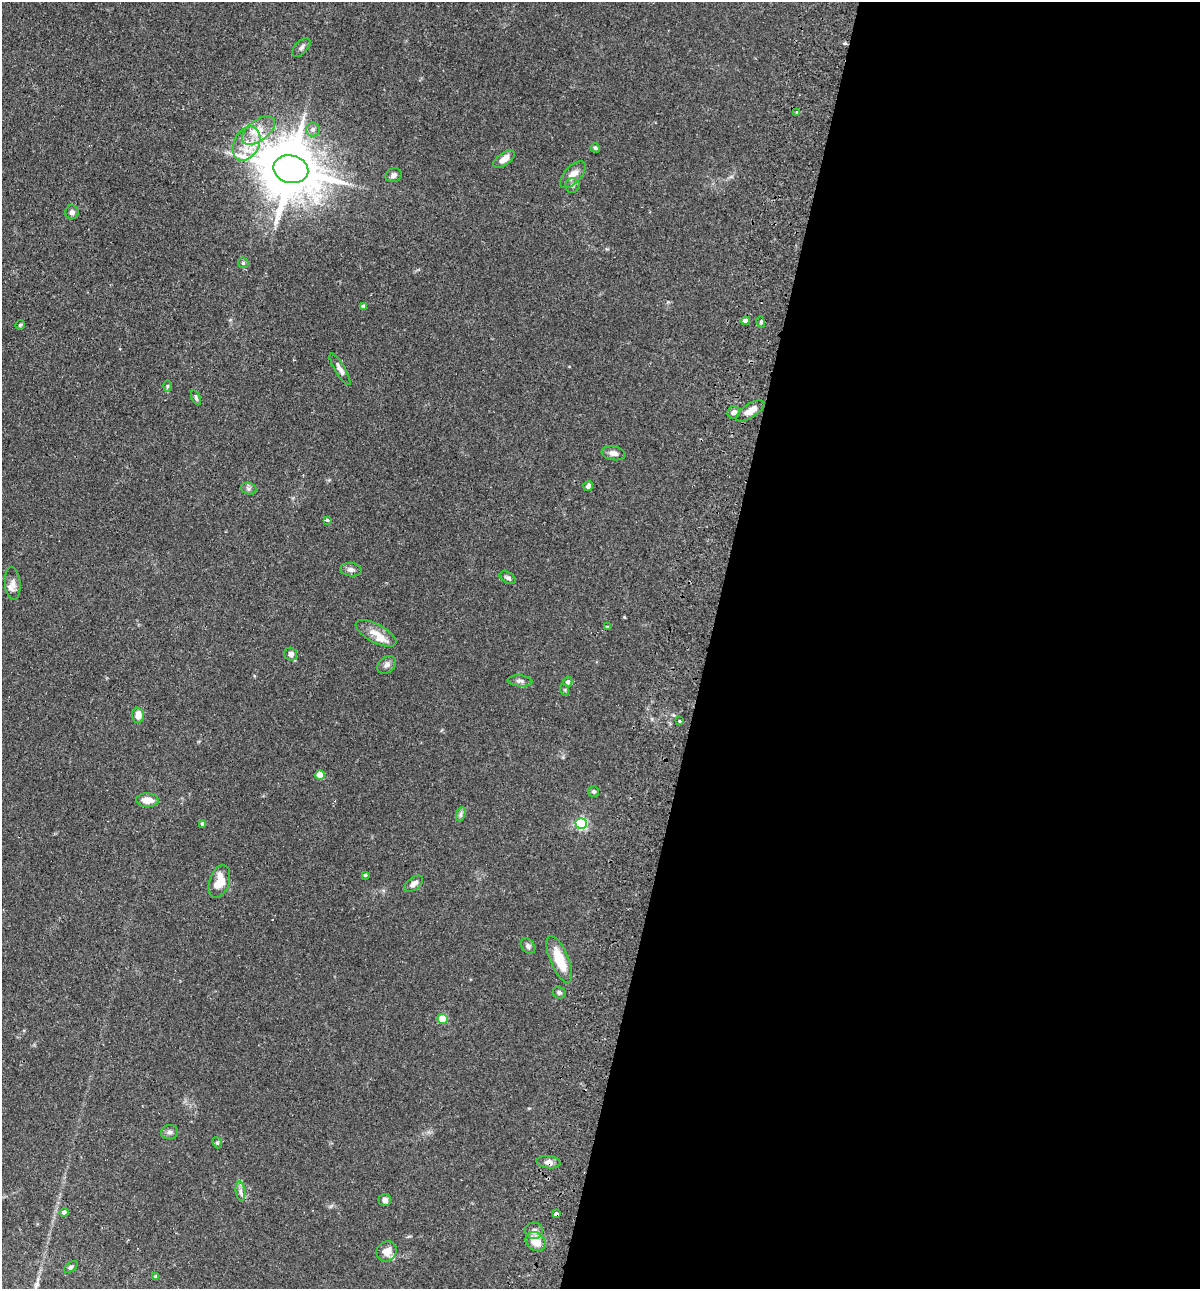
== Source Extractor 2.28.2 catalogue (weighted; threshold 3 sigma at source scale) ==
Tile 12 of 4 x 4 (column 4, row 3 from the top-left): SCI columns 3899-5096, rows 1306-2592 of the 5280 x 5184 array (HDU 1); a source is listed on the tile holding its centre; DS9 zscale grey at full resolution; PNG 1202 x 1291 px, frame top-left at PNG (2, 2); each listed source drawn as its Kron ellipse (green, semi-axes under 4 px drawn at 4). Shown black and unused: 41% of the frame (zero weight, under 2 of 3 exposures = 3% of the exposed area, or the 3 px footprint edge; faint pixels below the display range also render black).
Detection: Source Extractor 2.28.2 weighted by HDU 2 'WHT'; one run over the whole footprint, this tile lists its part. Background 0.0824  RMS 0.0058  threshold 0.0261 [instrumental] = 3 sigma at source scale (4.5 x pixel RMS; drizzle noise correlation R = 1.50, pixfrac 1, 0.05/0.05 arcsec/px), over >= 5 px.
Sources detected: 65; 1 inside a brighter object's white glare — neither listed nor drawn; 1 inside a brighter listed object's ellipse — not listed separately; the other 63 listed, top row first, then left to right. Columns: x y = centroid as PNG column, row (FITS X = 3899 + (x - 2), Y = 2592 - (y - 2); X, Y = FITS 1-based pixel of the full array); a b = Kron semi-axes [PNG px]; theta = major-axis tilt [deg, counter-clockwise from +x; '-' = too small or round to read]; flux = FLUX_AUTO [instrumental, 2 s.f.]
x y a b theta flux
301 47 11 6 48 1.9
797 113 3 3 - 1.2
313 129 7 7 - 2
258 130 19 10 37 8.9
247 144 18 12 64 12
595 148 5 4 - 0.95
504 159 12 6 35 5.1
291 169 18 14 -13 3100
394 175 8 7 - 2.2
573 175 16 8 47 4.9
572 185 7 7 - 1.6
72 212 7 6 - 1.8
243 263 5 5 - 0.83
363 306 4 4 - 1.7
745 321 4 4 - 2.6
761 322 6 3 -74 0.7
20 325 5 4 - 0.79
340 369 18 5 -59 2.7
167 386 6 4 89 0.71
196 398 8 4 -66 1
750 411 16 7 33 5.7
734 412 6 6 - 2.1
613 453 12 7 -10 2.7
588 486 5 4 - 1.9
249 489 8 5 -18 1.4
327 520 3 3 - 1.6
351 570 10 6 -8 2.1
508 578 8 5 -26 1.4
13 583 16 7 -85 3.8
608 627 3 3 - 0.99
376 633 22 9 -28 6.6
291 654 7 6 - 2.8
387 665 10 8 40 2.3
520 681 12 5 -4 2
568 682 5 4 - 1.6
565 690 6 4 -72 0.68
138 715 7 6 - 5.5
679 721 3 3 - 1.5
320 775 5 4 - 10
593 791 6 5 - 0.93
147 800 11 7 -2 5.7
461 814 7 4 71 1.3
581 823 5 5 - 71
203 824 4 4 - 2.7
365 875 4 3 - 0.81
219 881 17 10 71 10
414 884 11 6 37 2.5
528 946 8 6 -47 1.6
559 959 25 9 -67 15
559 992 6 6 - 1.2
443 1019 5 5 - 17
169 1132 8 7 - 1.9
217 1143 6 4 -67 0.91
548 1162 12 6 -6 2.7
240 1191 10 4 -81 1.9
385 1200 6 6 - 2
64 1212 4 4 - 1.8
556 1214 4 3 - 7
534 1231 9 8 - 3
536 1241 10 9 - 8.5
387 1251 10 9 - 6
71 1267 8 4 34 1
156 1276 4 4 - 0.75
Overlapping masked pixels (flux is a lower limit): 2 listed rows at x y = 548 1162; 556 1214